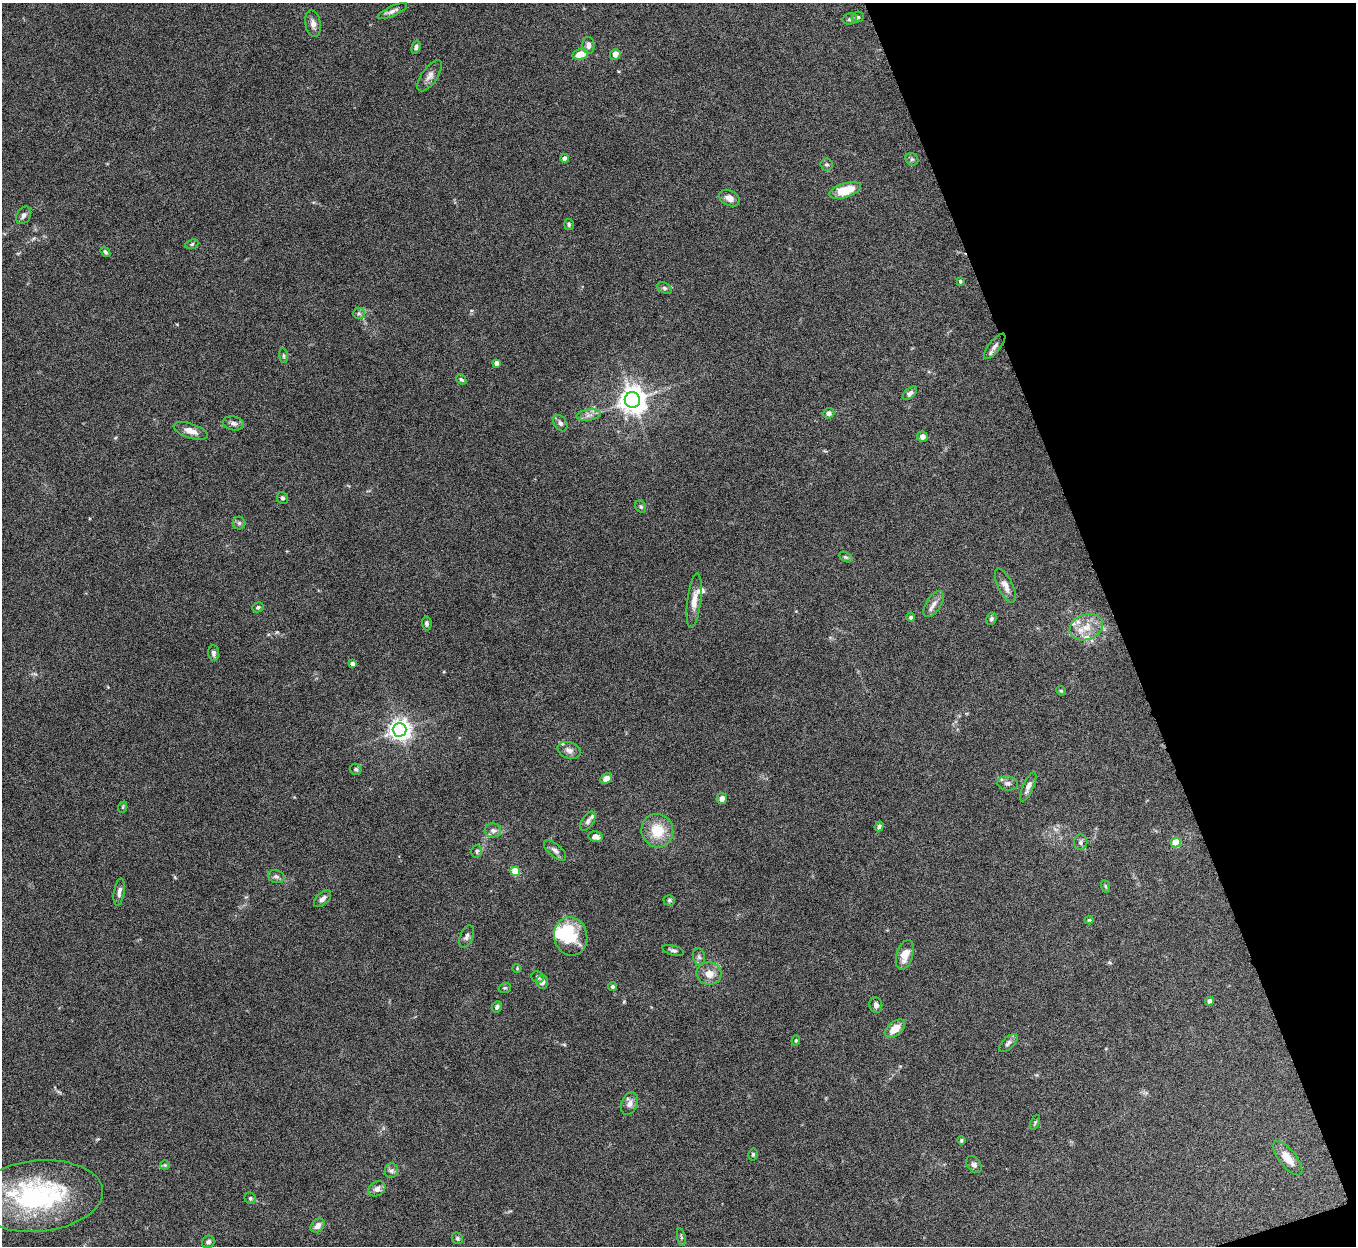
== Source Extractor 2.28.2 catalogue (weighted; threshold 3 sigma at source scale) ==
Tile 12 of 4 x 4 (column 4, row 3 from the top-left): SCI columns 4063-5416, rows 1394-2637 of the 5420 x 5404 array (HDU 1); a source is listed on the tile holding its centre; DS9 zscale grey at full resolution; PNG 1358 x 1248 px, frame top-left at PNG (2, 3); each listed source drawn as its Kron ellipse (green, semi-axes under 4 px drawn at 4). Shown black and unused: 18% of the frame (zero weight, under 8 of 16 exposures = <1% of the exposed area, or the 3 px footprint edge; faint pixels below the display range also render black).
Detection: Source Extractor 2.28.2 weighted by HDU 2 'WHT'; one run over the whole footprint, this tile lists its part. Background 0.167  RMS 0.005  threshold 0.0204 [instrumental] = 3 sigma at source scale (4.09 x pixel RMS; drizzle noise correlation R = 1.36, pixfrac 0.8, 0.05/0.05 arcsec/px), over >= 5 px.
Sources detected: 112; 1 inside a brighter object's white glare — neither listed nor drawn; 7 inside a brighter listed object's ellipse — not listed separately; the other 104 listed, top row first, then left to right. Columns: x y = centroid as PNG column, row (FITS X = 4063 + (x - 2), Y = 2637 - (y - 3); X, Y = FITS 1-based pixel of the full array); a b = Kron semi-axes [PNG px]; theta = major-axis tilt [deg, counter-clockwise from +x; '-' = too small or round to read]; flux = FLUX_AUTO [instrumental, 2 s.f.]
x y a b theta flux
393 11 16 5 25 1.8
858 17 6 5 - 0.88
850 19 7 5 12 1.2
313 24 13 7 -79 2.6
588 45 8 6 -83 2.1
416 47 7 4 74 1.2
580 54 8 5 13 6
615 54 6 5 - 2.5
430 76 18 8 55 2.7
564 158 4 4 - 2.8
912 159 7 5 -43 0.88
826 164 6 6 - 0.86
845 190 16 7 17 14
729 198 11 7 -27 3.2
24 215 9 7 57 1.8
569 224 5 5 - 0.78
192 244 7 4 20 0.66
105 252 6 3 -52 0.76
960 281 4 3 - 0.79
665 288 8 5 -27 1
359 313 6 5 - 0.97
995 346 15 6 51 2.1
283 356 7 3 -82 0.65
496 363 4 4 - 2.5
461 379 5 4 - 0.9
910 393 8 5 41 1.4
632 400 8 7 - 550
829 413 6 5 - 1.8
588 415 12 5 8 2.2
233 423 11 7 -12 1.8
560 423 9 6 -58 1.4
191 431 18 7 -18 3.9
922 437 5 5 - 2.1
282 498 6 5 - 0.83
641 507 6 5 - 0.73
239 523 6 6 - 0.93
845 557 7 4 -27 0.74
1005 585 18 7 -64 3.5
694 601 27 7 83 4.8
934 604 15 7 58 3
258 607 6 5 - 0.84
911 617 4 4 - 0.89
991 619 6 5 - 0.98
427 623 7 5 -83 1
1086 627 17 12 22 7.2
214 653 8 5 -85 1.4
352 663 4 4 - 1.7
1061 691 5 4 - 0.57
400 730 7 7 - 300
569 750 12 8 -18 2.4
356 769 6 5 - 0.95
606 778 6 5 - 3.1
1008 783 10 7 -5 1.8
1028 787 16 5 66 2.4
722 798 5 5 - 2.3
123 807 6 3 71 0.46
588 821 11 6 56 1.6
879 826 5 4 - 1.2
493 830 8 7 - 1.7
657 831 17 16 - 12
595 837 7 5 -11 2.7
1081 842 7 6 - 1.3
1176 843 5 5 - 14
555 850 14 6 -40 2.1
477 851 6 5 - 0.91
515 871 5 4 - 16
276 876 8 6 -20 1.4
1105 886 6 4 -71 0.65
119 892 14 5 81 2
322 899 10 6 42 2
669 900 6 5 - 0.84
1089 920 4 4 - 0.55
467 936 12 6 68 1.6
571 936 19 16 -79 14
673 950 11 4 -15 1.1
905 955 15 8 73 5.7
699 957 8 6 -73 1.1
517 968 4 4 - 0.44
709 974 12 11 - 4.9
537 977 6 5 - 1.2
542 982 7 6 - 2.5
612 987 4 4 - 0.94
505 988 6 5 - 0.67
1210 1001 4 4 - 2.1
876 1005 8 6 -81 1.7
497 1007 6 5 - 1.2
895 1029 12 7 38 5.8
796 1040 5 4 - 0.59
1008 1043 12 5 44 1.5
630 1104 12 8 67 2.7
1035 1122 8 4 66 0.66
961 1140 4 3 - 0.61
753 1154 6 4 76 0.74
1288 1158 21 8 -52 6.1
165 1165 5 5 - 0.6
974 1165 9 6 -50 1.6
391 1171 7 6 - 1.3
377 1189 9 7 30 2.4
38 1196 65 35 5 73
250 1198 6 5 - 0.9
318 1226 8 6 43 2.5
681 1237 9 3 -77 0.72
457 1238 6 5 - 0.81
208 1242 6 6 - 1.5